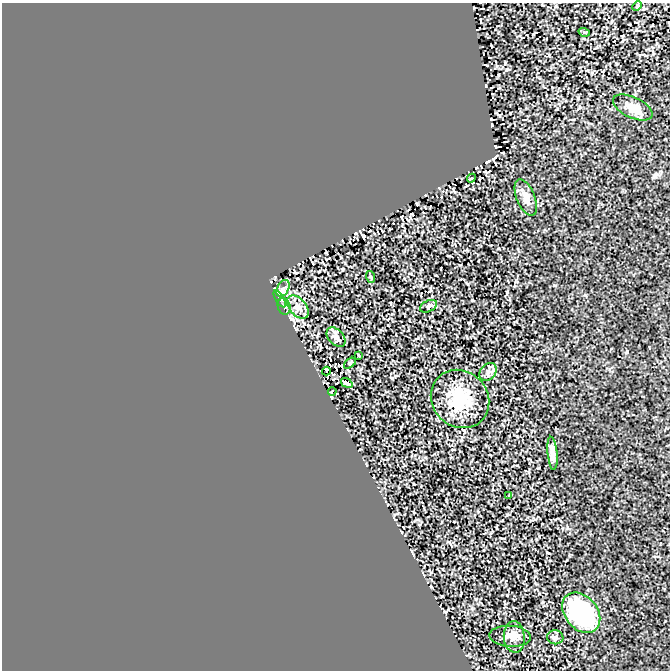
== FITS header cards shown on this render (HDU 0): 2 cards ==
NAXIS1  =                  668 / Axis length
NAXIS2  =                  668 / Axis length

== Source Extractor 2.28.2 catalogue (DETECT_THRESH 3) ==
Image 668 x 668 px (HDU 0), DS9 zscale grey, 1 PNG px = 1 image px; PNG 672 x 672 px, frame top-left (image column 1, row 668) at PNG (2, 3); each listed source drawn as its Kron ellipse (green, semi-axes under 4 px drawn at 4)
Background 0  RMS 0.0058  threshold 0.0175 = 3 sigma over >= 5 px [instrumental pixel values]
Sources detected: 25; all 25 listed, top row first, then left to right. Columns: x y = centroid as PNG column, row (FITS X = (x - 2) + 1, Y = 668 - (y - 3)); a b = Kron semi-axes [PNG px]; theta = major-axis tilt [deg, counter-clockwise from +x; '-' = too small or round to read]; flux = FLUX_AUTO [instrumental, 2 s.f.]
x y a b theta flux
637 6 5 3 - 0.38
584 32 5 3 - 0.4
633 108 21 10 -25 4.9
471 178 4 4 - 0.47
526 198 19 9 -68 3
371 277 6 4 -70 0.44
283 288 9 5 63 1.5
280 299 10 4 -60 1
284 306 8 6 -73 1.3
429 306 9 5 26 1.1
298 307 13 8 -50 3.1
336 337 11 7 -47 1.8
358 355 3 2 - 0.28
350 363 7 3 37 0.42
326 371 4 3 - 1.9
488 372 10 7 49 1.6
347 383 6 3 -34 0.7
332 391 4 2 - 0.28
460 399 31 27 -45 17
552 453 17 5 -85 2.7
509 495 4 2 - 0.28
581 613 22 16 -51 48
510 636 21 10 -4 3.4
514 637 16 10 -85 3.1
555 637 8 7 - 1.1